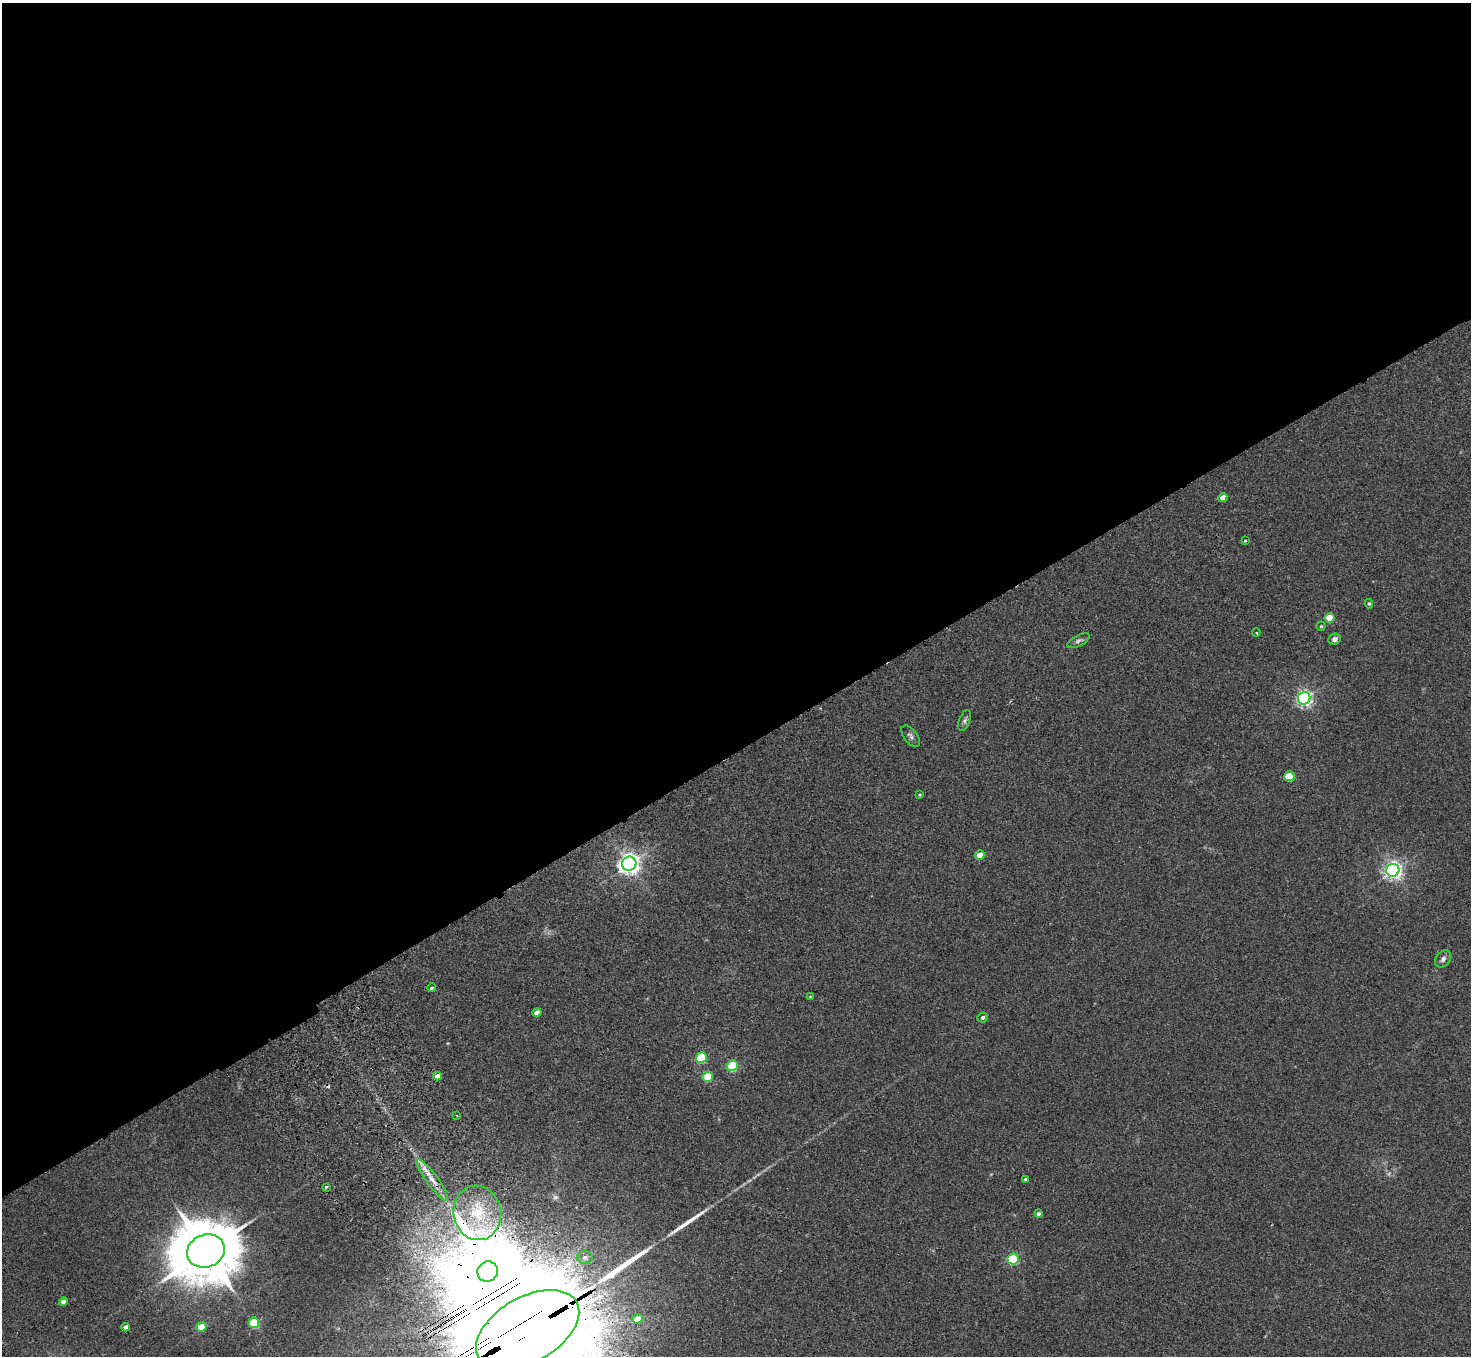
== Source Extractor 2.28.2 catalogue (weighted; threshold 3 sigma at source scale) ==
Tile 2 of 4 x 4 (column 2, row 1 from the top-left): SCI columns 1521-2989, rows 4259-5612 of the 5982 x 5946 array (HDU 1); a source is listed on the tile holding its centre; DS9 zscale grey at full resolution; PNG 1473 x 1358 px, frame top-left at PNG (2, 3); each listed source drawn as its Kron ellipse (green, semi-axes under 4 px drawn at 4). Shown black and unused: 56% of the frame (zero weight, under 2 of 3 exposures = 3% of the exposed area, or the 3 px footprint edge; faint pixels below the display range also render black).
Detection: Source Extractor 2.28.2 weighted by HDU 2 'WHT'; one run over the whole footprint, this tile lists its part. Background 0.0178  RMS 0.0058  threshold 0.0263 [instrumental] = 3 sigma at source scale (4.5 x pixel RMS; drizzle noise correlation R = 1.50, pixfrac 1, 0.05/0.05 arcsec/px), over >= 5 px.
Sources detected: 46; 1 too faint to see at this stretch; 1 cosmic-ray / hot-pixel residue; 2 long thin detections or spike segments (spike, bleed or trail) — neither listed nor drawn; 1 inside a brighter listed object's ellipse — not listed separately; the other 41 listed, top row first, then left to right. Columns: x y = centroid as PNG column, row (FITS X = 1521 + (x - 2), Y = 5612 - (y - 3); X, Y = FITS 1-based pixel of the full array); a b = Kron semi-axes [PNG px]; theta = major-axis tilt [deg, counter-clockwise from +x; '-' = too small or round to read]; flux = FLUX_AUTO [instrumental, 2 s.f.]
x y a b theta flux
1223 497 4 4 - 4.4
1245 541 3 2 - 0.46
1369 604 4 3 - 0.74
1330 618 5 5 - 15
1321 626 4 4 - 0.69
1256 633 4 3 - 0.6
1335 639 6 5 - 2.1
1078 641 12 5 27 1.7
1304 698 6 6 - 160
965 720 11 5 69 1.5
911 736 12 6 -53 1.9
1289 776 5 5 - 19
919 795 3 3 - 0.51
980 855 5 4 - 6.9
629 864 7 7 - 370
1393 870 6 6 - 240
1443 959 9 7 49 2.4
432 988 4 4 - 0.85
810 997 3 3 - 0.51
537 1013 5 4 - 4.8
983 1017 5 5 - 1.5
701 1058 5 5 - 34
732 1066 5 5 - 43
437 1076 4 4 - 4.9
708 1077 5 5 - 19
457 1116 4 2 - 0.4
1026 1179 4 3 - 1.1
432 1180 25 5 -54 6.9
326 1187 3 3 - 0.86
477 1213 27 23 -79 27
1038 1214 4 4 - 1.3
206 1251 19 16 21 4600
585 1257 7 6 - 1.7
1013 1259 5 5 - 54
488 1272 10 10 - 1900
63 1301 4 4 - 3.6
637 1319 5 4 - 5.6
254 1323 5 5 - 33
125 1327 4 4 - 3
201 1327 5 4 - 11
528 1330 56 32 29 63000
Overlapping masked pixels (flux is a lower limit): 3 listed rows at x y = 432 1180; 488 1272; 528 1330
Isophote crosses this tile's border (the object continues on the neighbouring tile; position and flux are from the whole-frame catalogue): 1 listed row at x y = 528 1330